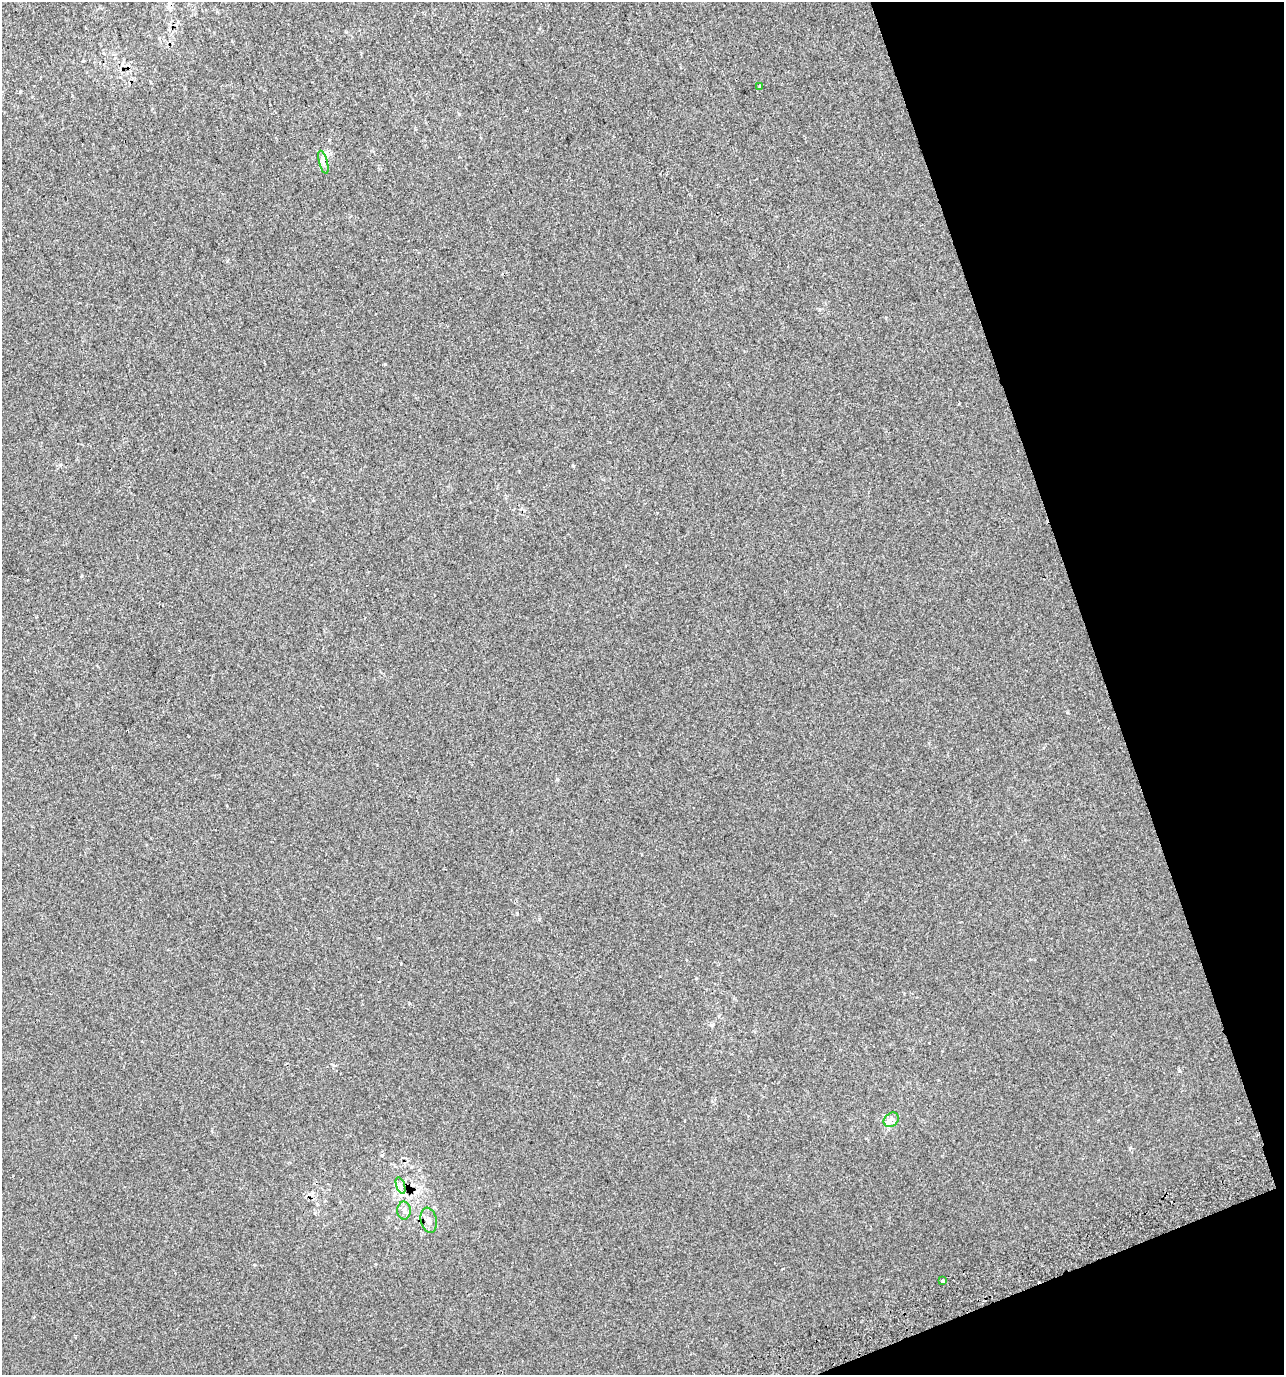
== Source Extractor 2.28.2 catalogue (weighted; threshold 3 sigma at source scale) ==
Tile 12 of 4 x 4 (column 4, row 3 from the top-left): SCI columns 3988-5269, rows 1413-2785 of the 5358 x 5574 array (HDU 1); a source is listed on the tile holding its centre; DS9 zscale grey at full resolution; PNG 1286 x 1377 px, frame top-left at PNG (2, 2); each listed source drawn as its Kron ellipse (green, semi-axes under 4 px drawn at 4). Shown black and unused: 17% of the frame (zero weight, under 2 of 3 exposures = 2% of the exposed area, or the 3 px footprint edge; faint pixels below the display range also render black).
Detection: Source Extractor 2.28.2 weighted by HDU 2 'WHT'; one run over the whole footprint, this tile lists its part. Background 3.17e-04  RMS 0.0073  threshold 0.033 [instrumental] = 3 sigma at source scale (4.5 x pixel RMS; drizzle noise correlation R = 1.50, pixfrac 1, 0.0396/0.0396 arcsec/px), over >= 5 px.
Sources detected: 9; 2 cosmic-ray / hot-pixel residue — neither listed nor drawn; the other 7 listed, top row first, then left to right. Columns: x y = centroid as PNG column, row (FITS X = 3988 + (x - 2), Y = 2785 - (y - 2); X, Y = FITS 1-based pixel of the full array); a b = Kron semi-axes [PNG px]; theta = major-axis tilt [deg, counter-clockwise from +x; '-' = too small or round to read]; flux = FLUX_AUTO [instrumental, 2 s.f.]
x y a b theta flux
760 86 3 3 - 3.3
323 162 12 3 -75 1.8
891 1120 8 6 41 2.8
400 1185 9 3 -71 1.9
404 1211 9 6 -90 2.8
429 1220 13 8 -78 4
942 1280 4 3 - 1.4